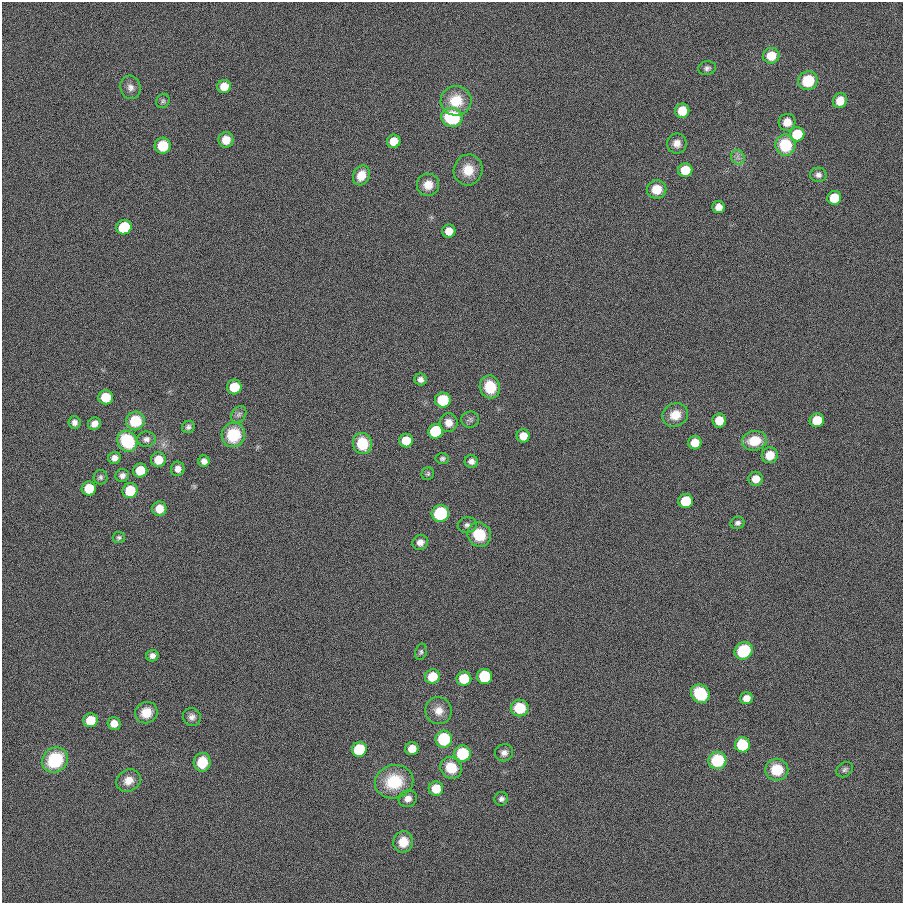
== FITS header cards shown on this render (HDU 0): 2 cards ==
NAXIS1  =                  901
NAXIS2  =                  901

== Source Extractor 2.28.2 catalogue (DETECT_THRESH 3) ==
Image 901 x 901 px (HDU 0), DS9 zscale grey, 1 PNG px = 1 image px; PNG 905 x 905 px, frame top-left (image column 1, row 901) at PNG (2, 2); each listed source drawn as its Kron ellipse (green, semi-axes under 4 px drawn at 4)
Background 0.0011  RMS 0.099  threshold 0.297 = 3 sigma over >= 5 px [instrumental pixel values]
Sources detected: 106; all 106 listed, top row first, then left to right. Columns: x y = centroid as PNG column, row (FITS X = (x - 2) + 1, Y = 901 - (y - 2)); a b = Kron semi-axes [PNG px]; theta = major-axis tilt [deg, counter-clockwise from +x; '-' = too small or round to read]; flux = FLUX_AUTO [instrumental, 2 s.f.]
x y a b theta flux
771 56 8 7 - 130
707 68 9 7 9 22
808 81 10 9 - 230
224 86 7 6 - 100
130 87 12 10 -73 39
163 101 7 6 - 15
456 101 15 14 - 180
840 101 8 6 64 92
682 111 7 7 - 140
452 117 11 9 -12 460
787 122 8 8 - 79
797 134 7 7 - 310
226 140 8 7 - 83
394 141 7 6 - 92
677 143 10 10 - 48
785 145 10 10 - 300
163 146 8 8 - 180
738 157 7 6 - 26
468 170 15 14 - 120
685 170 7 7 - 170
361 175 10 8 65 99
818 175 8 7 - 26
428 185 11 11 - 80
657 189 10 9 - 120
834 198 7 7 - 180
719 207 6 6 - 50
124 227 8 7 - 390
449 231 6 6 - 73
421 380 6 6 - 27
234 387 7 7 - 160
490 387 11 10 - 180
106 397 7 7 - 150
443 400 8 7 - 290
239 414 9 7 57 24
675 415 13 11 26 110
470 420 9 8 - 23
719 420 7 6 - 110
817 420 7 7 - 170
135 421 9 9 - 250
74 422 6 6 - 29
449 423 9 9 - 61
94 424 6 6 - 42
188 427 6 6 - 19
436 431 7 7 - 530
233 435 12 11 - 280
523 436 6 6 - 90
146 439 9 7 2 29
127 441 11 9 -54 420
406 441 7 6 - 140
754 441 12 9 8 170
695 443 7 6 - 120
362 444 11 9 -74 210
770 455 8 8 - 100
114 458 6 6 - 36
442 458 7 5 5 15
158 460 7 7 - 110
204 461 5 5 - 32
471 461 7 6 - 28
178 469 7 6 - 37
140 470 7 7 - 150
428 474 6 6 - 11
122 476 7 6 - 27
100 477 7 7 - 17
756 479 7 7 - 73
89 488 7 7 - 180
130 491 8 7 - 230
686 501 7 7 - 280
159 509 7 7 - 93
440 513 9 8 - 430
737 523 7 6 - 20
467 525 9 8 - 25
479 535 12 11 - 200
119 537 6 5 - 13
420 542 8 7 - 39
743 651 9 8 - 360
421 652 8 5 75 15
152 656 6 5 - 29
432 676 7 7 - 160
484 676 7 7 - 430
464 679 7 7 - 220
700 694 10 8 -47 350
746 698 6 6 - 53
520 708 9 8 - 200
438 711 13 13 - 75
146 713 11 10 - 110
192 717 9 8 - 32
90 720 7 7 - 140
114 724 6 6 - 60
444 739 8 8 - 370
742 745 7 7 - 420
359 749 7 7 - 470
412 749 6 6 - 82
462 753 8 8 - 360
504 753 9 8 - 34
55 760 13 12 - 370
717 760 9 8 - 330
202 762 9 8 - 170
451 768 11 10 - 160
777 770 11 11 - 180
845 770 9 6 39 18
128 780 13 11 25 72
394 782 19 16 15 290
436 789 7 7 - 120
408 799 9 8 - 42
501 799 7 6 - 21
403 842 10 10 - 110